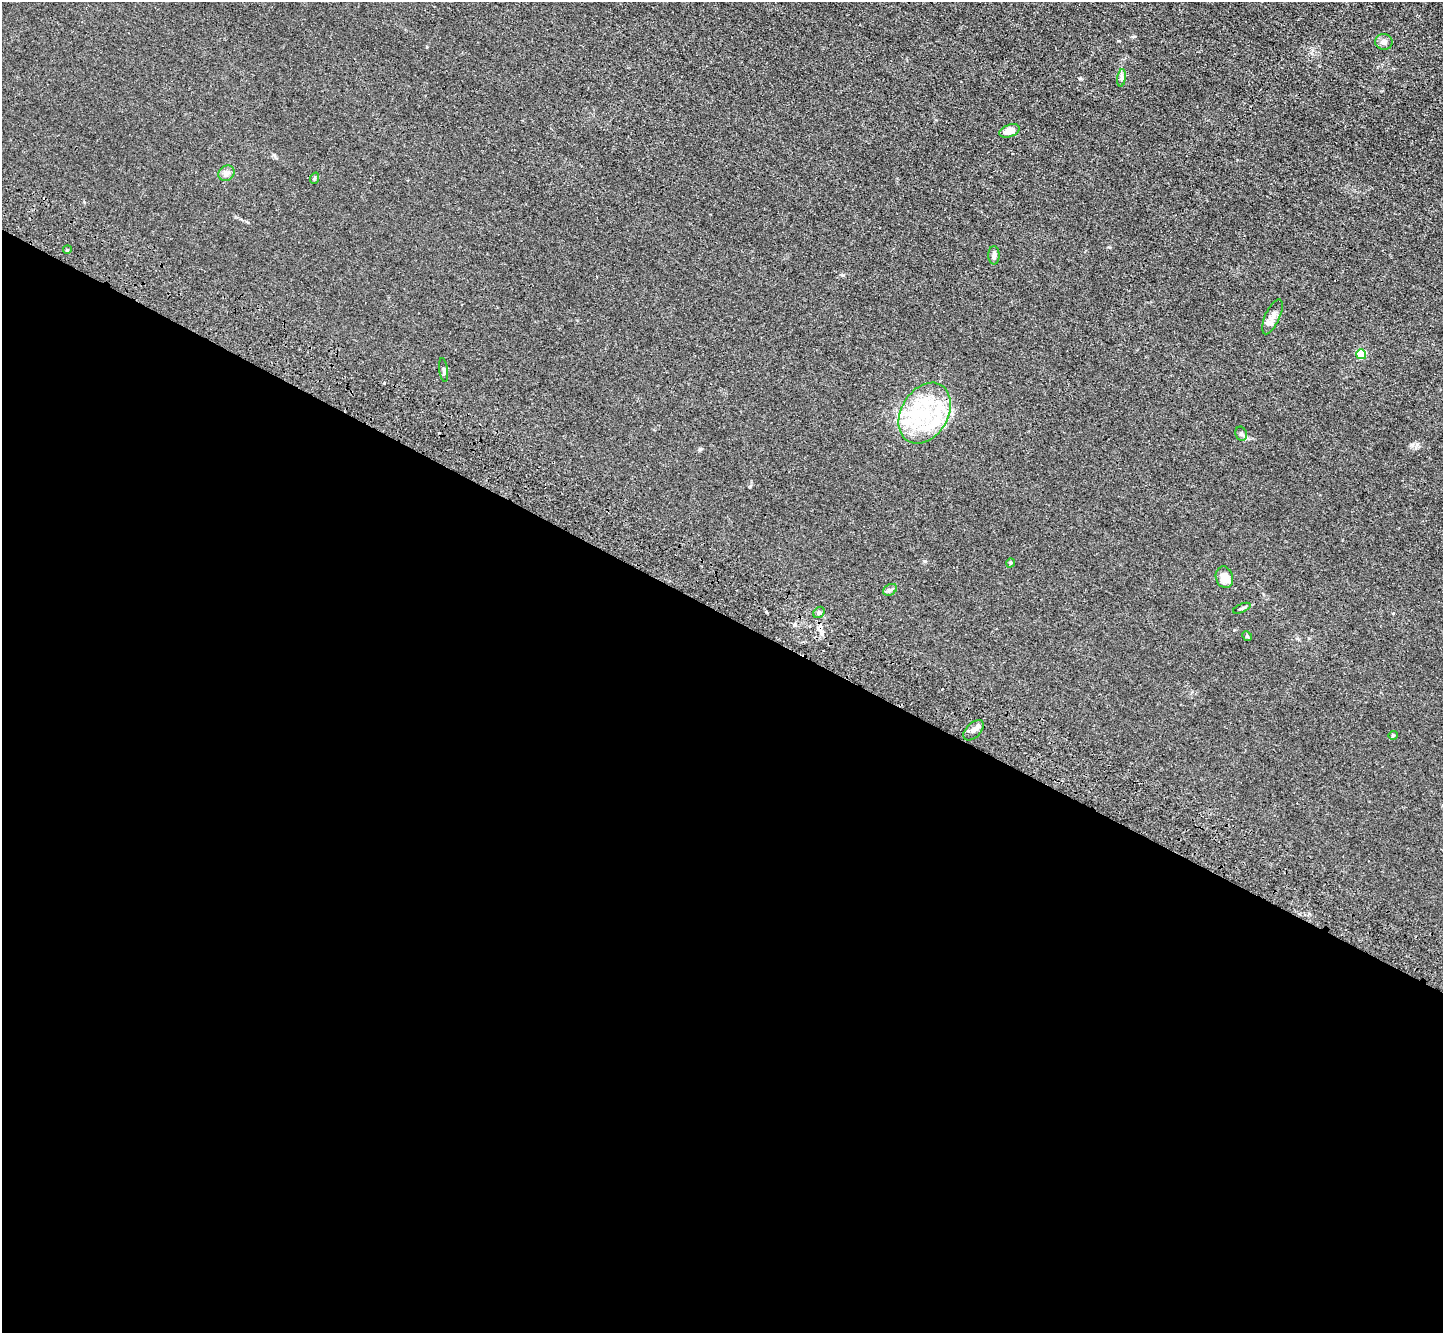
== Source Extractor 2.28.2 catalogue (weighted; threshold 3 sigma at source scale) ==
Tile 14 of 4 x 4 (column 2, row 4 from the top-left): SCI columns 1509-2949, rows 391-1721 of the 5898 x 5967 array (HDU 1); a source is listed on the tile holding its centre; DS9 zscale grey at full resolution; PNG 1445 x 1335 px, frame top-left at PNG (2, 2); each listed source drawn as its Kron ellipse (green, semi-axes under 4 px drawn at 4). Shown black and unused: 54% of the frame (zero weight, under 3 of 4 exposures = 6% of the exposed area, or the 3 px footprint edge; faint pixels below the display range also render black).
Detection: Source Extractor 2.28.2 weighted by HDU 2 'WHT'; one run over the whole footprint, this tile lists its part. Background 0.0117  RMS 0.0039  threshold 0.0178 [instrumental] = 3 sigma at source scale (4.5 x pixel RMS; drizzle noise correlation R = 1.50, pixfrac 1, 0.05/0.05 arcsec/px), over >= 5 px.
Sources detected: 27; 1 inside a brighter object's white glare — neither listed nor drawn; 6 inside a brighter listed object's ellipse — not listed separately; the other 20 listed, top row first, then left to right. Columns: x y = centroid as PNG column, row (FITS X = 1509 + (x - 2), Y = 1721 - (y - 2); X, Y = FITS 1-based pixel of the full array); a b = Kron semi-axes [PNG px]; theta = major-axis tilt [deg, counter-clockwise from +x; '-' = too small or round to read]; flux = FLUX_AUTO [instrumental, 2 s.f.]
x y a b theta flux
1384 42 9 8 - 1.5
1122 78 9 4 82 0.86
1009 131 10 6 20 3.6
226 173 8 7 - 1.4
315 178 6 3 71 0.44
67 250 4 3 - 0.36
994 255 9 5 -90 1.3
1272 317 19 7 66 2.4
1361 354 5 5 - 20
444 370 12 3 -83 0.66
925 413 32 23 59 23
1241 434 7 5 -68 0.89
1010 563 5 3 - 0.36
1224 577 11 8 -73 4.5
890 590 7 5 29 0.79
1242 608 9 3 23 0.65
819 612 6 5 - 0.72
1247 636 5 4 - 0.4
974 730 12 7 45 1.8
1393 735 4 4 - 0.38
Unlisted compact peaks at least as high as the median listed source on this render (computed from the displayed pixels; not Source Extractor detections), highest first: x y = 1417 444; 843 275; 700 449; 1080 78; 925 561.